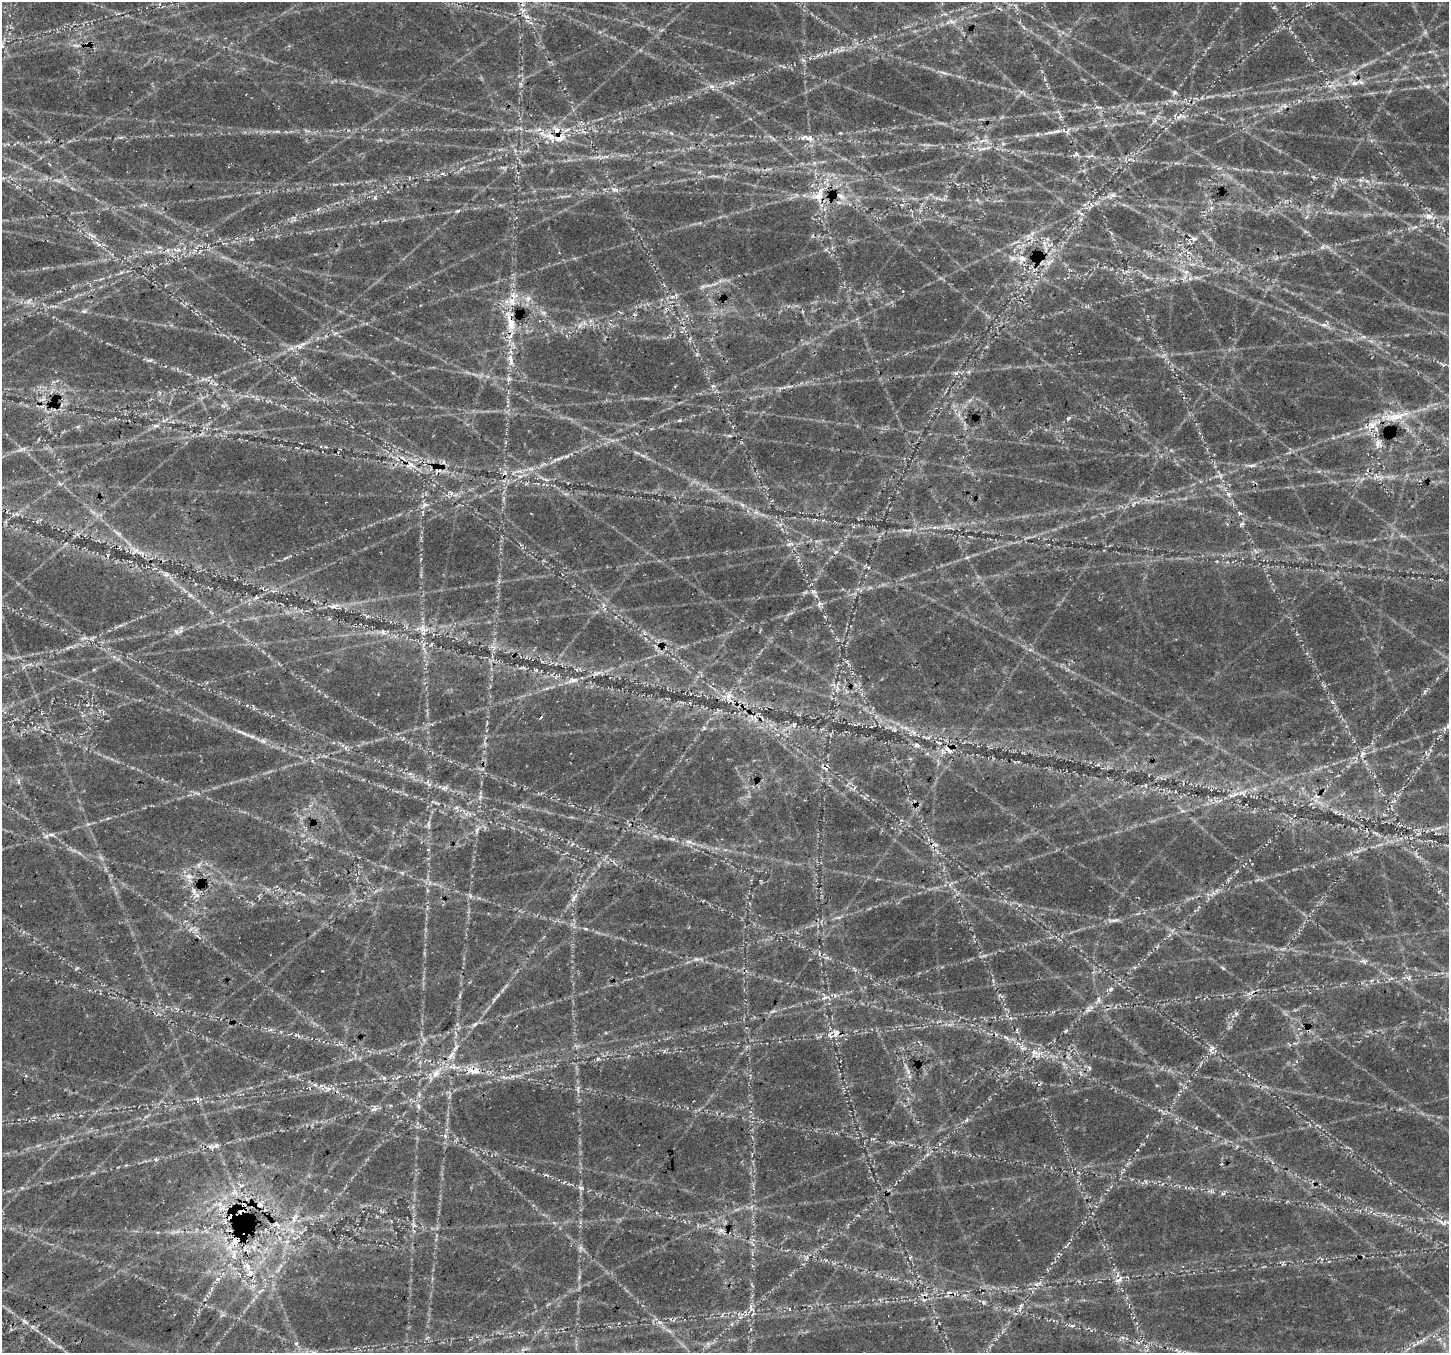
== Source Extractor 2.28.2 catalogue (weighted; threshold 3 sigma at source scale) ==
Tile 7 of 4 x 4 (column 3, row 2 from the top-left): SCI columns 3124-4570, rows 3171-4521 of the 6236 x 6279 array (HDU 1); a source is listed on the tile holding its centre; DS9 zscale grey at full resolution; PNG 1451 x 1355 px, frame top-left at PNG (2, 2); no overlay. Shown black and unused: <1% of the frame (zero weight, under 3 of 4 exposures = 14% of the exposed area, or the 3 px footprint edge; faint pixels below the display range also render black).
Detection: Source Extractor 2.28.2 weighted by HDU 2 'WHT'; one run over the whole footprint, this tile lists its part. Background 0.0718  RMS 0.008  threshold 0.0359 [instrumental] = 3 sigma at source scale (4.5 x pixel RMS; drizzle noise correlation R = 1.50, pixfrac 1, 0.0396/0.0396 arcsec/px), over >= 5 px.
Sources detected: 214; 4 too faint to see at this stretch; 14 cosmic-ray / hot-pixel residue — not listed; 9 inside a brighter listed object's ellipse — not listed separately; the other 187 listed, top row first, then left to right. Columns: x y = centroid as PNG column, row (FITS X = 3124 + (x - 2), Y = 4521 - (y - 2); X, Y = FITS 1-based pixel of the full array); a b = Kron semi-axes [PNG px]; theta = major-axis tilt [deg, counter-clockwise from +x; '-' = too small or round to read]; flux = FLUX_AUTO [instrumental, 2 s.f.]
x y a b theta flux
523 10 10 7 -53 4.4
952 21 10 4 -11 2.5
2 45 7 3 87 1.5
76 45 9 4 -9 1.9
803 60 7 4 -44 1.6
944 73 11 3 -15 2.1
1354 83 13 6 8 4.8
712 86 8 6 -19 2.9
1174 92 7 6 - 1.7
1284 105 7 4 -19 1.8
1098 107 10 3 0 1.5
1180 116 9 5 66 2.6
277 131 7 4 19 1.2
1056 131 19 5 13 5.2
560 138 19 11 23 11
809 138 14 9 -20 6.2
983 140 14 3 12 3.1
982 149 15 4 12 3.7
1076 154 8 6 -17 1.9
597 157 11 3 16 2.2
814 163 5 5 - 1.6
1361 180 7 6 - 2.2
615 190 10 6 -10 3.1
1113 195 9 7 0 2.9
819 196 22 16 23 18
841 196 13 7 -38 6.2
375 197 6 4 73 1.1
1091 204 7 3 -59 1.1
457 211 6 4 30 1.1
1429 216 12 8 1 5.7
91 235 12 4 -31 2.8
251 239 6 4 12 1.3
1193 239 9 6 -23 2.6
1044 243 10 6 -60 3.9
177 250 14 4 2 3.7
1022 259 13 11 36 7.4
1049 262 16 6 40 5.5
121 272 5 5 - 1.3
1184 278 12 6 45 3.6
514 295 12 8 -17 5.6
528 298 9 6 64 3.5
29 301 8 4 47 1.8
84 311 7 6 - 1.8
543 313 8 5 -30 2.1
511 323 29 11 -76 19
1324 325 9 5 -13 2.7
579 326 8 4 71 1.9
335 333 7 4 19 1.4
299 347 11 7 -22 4.1
511 360 22 6 -81 7.8
956 373 6 5 - 1.7
509 379 8 6 89 2.2
1396 416 44 10 13 26
1068 418 7 4 27 1.3
156 426 10 4 -4 2.2
1378 444 13 10 -73 5.7
558 459 23 4 19 4.9
410 465 16 9 -8 9.5
1252 465 10 5 6 2.4
500 468 5 4 - 1.2
1221 475 10 3 -69 1.8
520 476 7 5 9 2.9
1377 476 8 5 -32 2.8
545 479 11 4 -10 2.1
60 484 6 5 - 1.5
1229 494 8 6 -63 2.6
424 505 11 5 38 2.8
756 512 7 4 0 2
1239 513 6 4 -23 1.4
1242 524 9 4 25 1.7
118 533 11 5 -31 2.9
790 544 11 5 16 2.6
136 550 11 6 33 3.9
836 552 6 5 - 1.5
967 557 6 4 1 1.2
166 574 10 6 -19 3.2
813 591 7 6 - 2.2
190 595 7 5 -40 1.8
256 598 6 4 18 1.6
819 604 8 6 46 2.4
603 605 7 4 72 1.7
333 606 18 6 9 5.5
367 616 6 4 19 1.2
423 628 16 9 -25 7.7
176 632 8 4 -89 1.6
383 632 9 7 -78 2.9
83 638 10 3 10 1.8
848 663 11 3 -60 1.5
522 668 10 4 4 1.7
536 670 5 5 - 0.99
576 670 7 2 -45 0.86
597 673 12 6 12 3.8
573 680 18 6 15 5.3
837 689 12 5 72 3
728 696 16 9 82 7.3
755 718 11 5 -75 3.5
794 724 7 5 -71 1.4
1448 725 10 6 46 3
906 728 7 4 -18 2
894 729 7 4 -71 1.3
913 732 8 4 -52 2.4
244 733 10 5 -25 2.9
263 741 11 6 -14 3
916 745 7 6 - 2.2
948 749 13 7 -40 6.5
1362 754 11 6 59 3.5
444 788 11 6 -4 2.8
854 788 7 3 53 1.2
1235 794 9 4 36 3.2
480 797 8 5 46 1.9
108 818 5 4 - 0.98
428 825 8 4 -81 1.6
477 830 7 5 62 2.1
1375 833 12 3 -25 2.3
52 835 12 5 -14 2.9
672 839 11 3 -5 1.9
688 842 9 4 0 2.6
936 845 6 4 -18 1.6
199 865 7 6 - 2.3
403 873 6 3 -71 0.9
189 876 11 7 -10 4.9
194 891 11 7 -75 4.5
1217 891 6 4 -71 1.2
470 896 6 5 - 1.7
574 898 16 5 51 4.2
1115 920 14 4 18 2.6
586 929 5 3 - 0.91
696 959 8 5 -10 2
1364 961 9 3 -45 1.6
1223 968 6 4 -44 1.1
1408 978 6 6 - 1.9
1390 979 11 3 31 1.4
1111 989 7 6 - 2.2
825 997 13 4 17 3.2
1098 1000 9 5 73 2.7
1087 1010 8 6 20 2.5
773 1011 10 4 32 1.8
475 1024 9 5 37 2.2
1065 1031 5 3 - 0.79
836 1032 12 7 -29 4.6
1007 1038 10 4 -40 2.2
1022 1048 11 8 -31 4
1211 1049 11 7 45 4.1
1034 1052 14 12 -89 8.1
451 1055 15 9 53 7.2
453 1067 13 7 1 5.5
1089 1068 7 5 -61 1.4
473 1070 18 9 -4 12
908 1071 8 6 -47 2.4
436 1073 13 9 46 7.4
397 1077 9 3 40 1.3
315 1084 6 4 -1 1.6
327 1088 13 7 -14 4.9
578 1089 9 3 -85 1.8
198 1099 9 3 -69 1.5
418 1106 10 5 -69 2.5
374 1109 11 6 13 2.9
216 1145 8 6 67 2.6
1237 1146 4 4 - 0.99
546 1175 9 3 -33 1.2
564 1182 6 2 45 0.71
1162 1184 5 3 - 0.67
580 1188 9 6 -29 2.4
234 1192 11 8 44 5.7
1223 1193 7 4 0 1.5
259 1205 11 7 4 5.5
222 1208 14 6 45 5.6
294 1218 17 6 66 6.6
1444 1223 8 5 41 2.3
277 1224 12 5 -35 3.6
721 1230 7 6 - 3.1
177 1232 10 4 14 2.6
279 1238 6 4 -72 1.5
235 1241 14 8 47 13
253 1247 8 6 -73 3.3
580 1248 9 3 69 1.5
234 1255 15 4 88 5.2
250 1273 12 8 25 5.8
217 1279 7 5 23 2.4
1119 1279 11 6 50 3.7
211 1289 6 3 71 1.3
983 1302 6 3 -73 1.1
1020 1307 12 4 66 2.5
751 1308 12 5 -79 3.6
24 1321 8 3 -19 1.5
1072 1326 6 4 0 1.2
1422 1340 14 4 40 3.2
Overlapping masked pixels (flux is a lower limit): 12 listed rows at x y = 560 138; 819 196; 1049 262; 511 323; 410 465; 136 550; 948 749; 473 1070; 259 1205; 235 1241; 250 1273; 1119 1279
Isophote crosses this tile's border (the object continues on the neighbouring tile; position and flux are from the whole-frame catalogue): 2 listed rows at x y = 2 45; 1448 725
Unlisted compact peaks at least as high as the median listed source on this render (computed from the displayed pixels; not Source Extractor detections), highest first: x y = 150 360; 296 1343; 445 1136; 680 420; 1236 1014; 494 1000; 77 968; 155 1159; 1196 1128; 659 1322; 598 1059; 807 1257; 966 1120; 1425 691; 318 209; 713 386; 1182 811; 78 427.